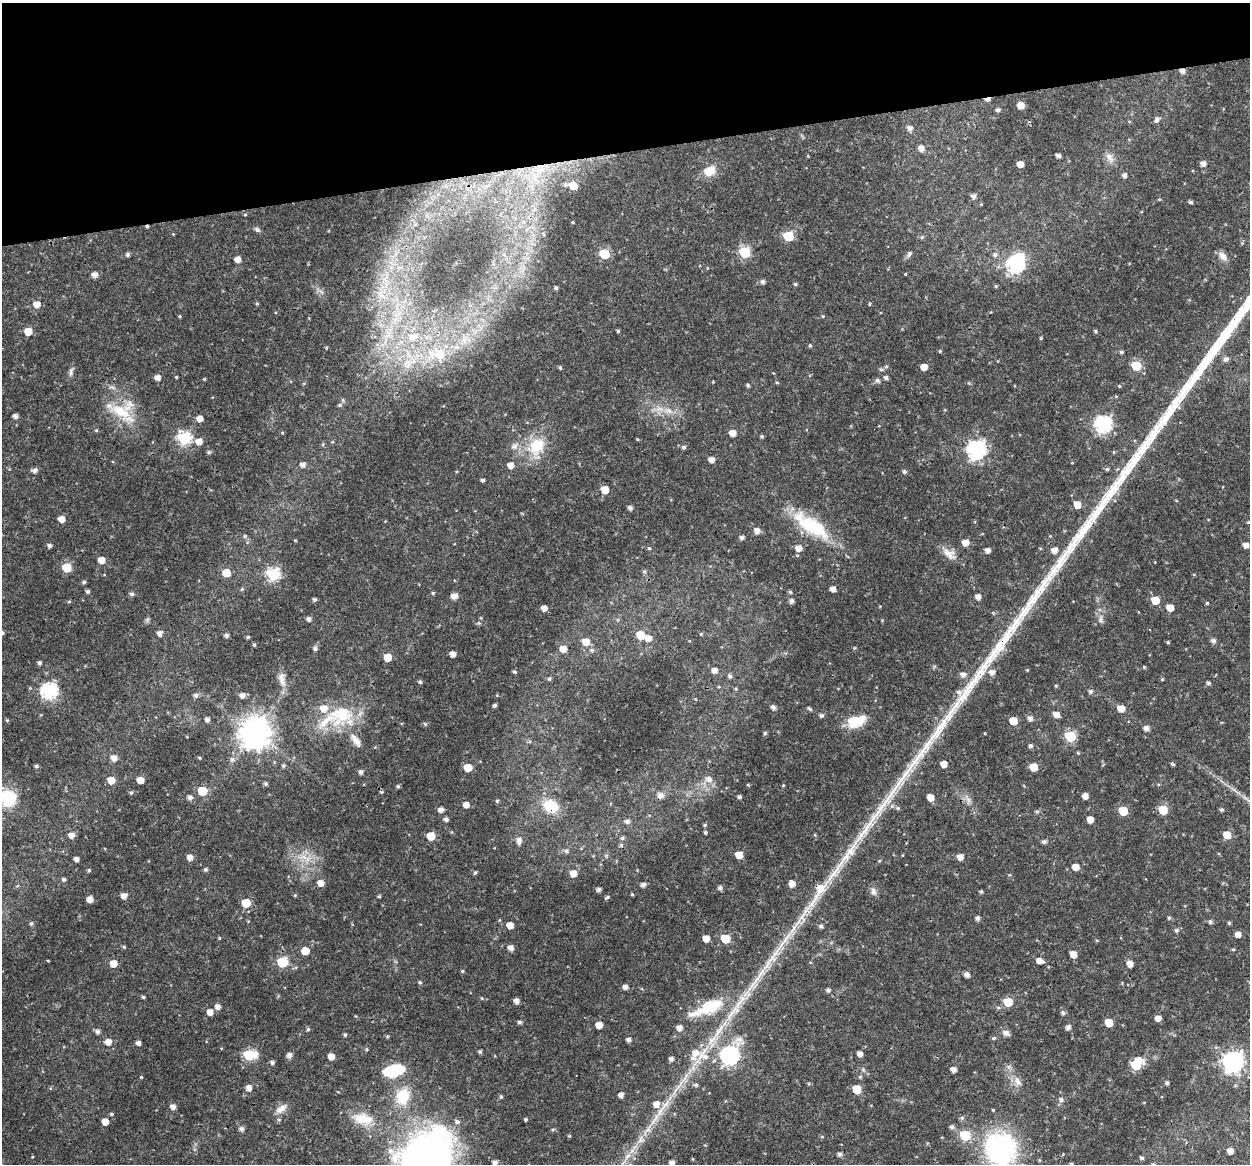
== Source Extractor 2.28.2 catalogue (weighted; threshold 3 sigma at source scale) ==
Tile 3 of 4 x 4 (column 3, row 1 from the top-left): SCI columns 2495-3742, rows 3527-4688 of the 4991 x 4774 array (HDU 1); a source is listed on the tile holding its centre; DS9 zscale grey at full resolution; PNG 1252 x 1166 px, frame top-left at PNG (2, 3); no overlay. Shown black and unused: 13% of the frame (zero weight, under 3 of 4 exposures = <1% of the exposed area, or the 3 px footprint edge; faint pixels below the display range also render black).
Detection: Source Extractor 2.28.2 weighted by HDU 2 'WHT'; one run over the whole footprint, this tile lists its part. Background 0.0238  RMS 0.0018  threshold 0.00808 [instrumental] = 3 sigma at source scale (4.5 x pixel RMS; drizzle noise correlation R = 1.50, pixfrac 1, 0.0396/0.0396 arcsec/px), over >= 5 px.
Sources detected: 390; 4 inside a brighter object's white glare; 3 cosmic-ray / hot-pixel residue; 2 long thin detections or spike segments (spike, bleed or trail) — not listed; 12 inside a brighter listed object's ellipse — not listed separately; the other 369 listed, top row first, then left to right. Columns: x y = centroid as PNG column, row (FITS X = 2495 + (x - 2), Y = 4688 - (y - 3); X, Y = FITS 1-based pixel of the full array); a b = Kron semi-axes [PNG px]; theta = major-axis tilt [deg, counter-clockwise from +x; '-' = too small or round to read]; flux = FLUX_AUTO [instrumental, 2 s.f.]
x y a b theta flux
1182 71 5 5 - 0.79
987 99 6 3 14 1
1020 105 5 5 - 2.1
998 110 5 4 - 0.48
1157 119 8 6 43 0.51
910 128 6 6 - 0.81
921 148 6 6 - 1.1
1058 156 4 4 - 0.63
1109 157 15 8 -53 1.2
1020 164 5 5 - 1.8
1203 164 5 5 - 1
538 170 10 4 -5 0.67
709 171 14 11 26 2.7
1124 175 5 5 - 0.65
565 185 5 4 - 0.3
573 186 6 5 - 3.2
973 196 5 5 - 0.75
1159 199 5 3 - 0.16
1190 202 5 4 - 0.37
245 215 5 3 - 0.17
573 222 3 2 - 0.12
257 230 7 5 -35 0.48
543 234 5 3 - 0.19
788 236 6 6 - 11
922 237 5 5 - 0.31
745 252 6 6 - 14
128 254 5 4 - 0.46
604 254 6 5 - 9.8
909 254 9 5 59 0.53
995 255 7 6 - 0.52
1223 256 12 8 -49 1.1
237 259 5 5 - 1.3
1015 265 7 7 - 46
905 274 4 3 - 0.13
95 275 5 5 - 1.2
386 279 24 11 70 4.4
762 282 6 5 - 0.56
795 284 5 4 - 0.28
996 286 5 3 - 0.18
556 288 4 4 - 0.38
321 292 9 3 -45 0.42
37 304 6 6 - 1.6
257 304 5 4 - 0.2
869 304 5 3 - 0.16
180 316 5 3 - 0.17
823 316 4 4 - 0.19
28 331 5 5 - 3.1
618 331 4 4 - 0.25
1096 331 5 4 - 0.25
388 335 47 15 66 11
413 336 20 14 6 5.9
1041 338 4 3 - 0.17
810 345 5 4 - 0.25
326 348 5 3 - 0.13
940 351 4 4 - 0.22
1121 352 4 4 - 0.35
437 354 39 24 9 16
1226 359 8 6 36 0.6
1136 366 6 5 - 8.6
924 367 5 5 - 1.8
560 368 5 4 - 0.28
881 369 5 5 - 0.35
71 372 13 5 79 0.65
176 377 4 3 - 0.16
158 378 5 5 - 1.1
886 378 5 4 - 0.51
204 379 4 4 - 0.15
877 380 6 6 - 0.52
777 382 5 3 - 0.18
748 385 4 4 - 0.37
1119 386 4 4 - 0.16
1116 396 5 3 - 0.19
343 400 6 4 -72 0.24
340 405 6 4 -12 0.3
121 411 33 16 -28 6.1
668 411 15 7 -9 1.8
15 416 4 4 - 0.71
200 418 5 5 - 1.3
1103 424 7 7 - 43
96 430 5 4 - 0.21
282 433 4 3 - 0.16
732 433 6 5 - 1.4
762 436 4 4 - 0.3
184 438 7 6 - 25
199 441 6 6 - 1.7
323 444 5 3 - 0.21
514 446 12 7 25 0.91
536 446 24 19 49 6.5
684 447 5 5 - 0.38
976 450 8 8 - 60
209 452 5 4 - 0.28
711 460 5 5 - 1.1
303 465 6 5 - 0.89
510 465 5 5 - 1.2
34 470 6 5 - 0.74
456 471 4 2 - 0.17
904 472 5 5 - 0.41
482 480 4 3 - 0.35
605 490 5 5 - 3.1
1077 505 6 5 - 2.1
630 508 5 5 - 0.57
61 519 5 5 - 1.7
1248 522 4 4 - 0.19
808 525 47 22 -41 10
757 530 6 5 - 1.2
245 536 6 5 - 0.32
742 538 5 4 - 0.57
295 540 5 3 - 0.15
965 542 6 5 - 1.6
49 545 5 4 - 0.55
1246 545 5 4 - 1.1
649 548 4 4 - 0.23
798 548 6 6 - 1.4
988 550 5 4 - 0.92
1054 550 6 5 - 1.3
948 553 26 8 -41 1.8
101 560 5 5 - 2.1
66 567 6 6 - 6.7
644 571 5 5 - 0.27
226 573 6 5 - 4.2
273 574 6 6 - 24
84 582 5 4 - 0.33
242 589 5 4 - 0.22
833 589 5 5 - 1.2
87 591 4 4 - 0.4
790 592 6 4 -19 0.28
433 593 4 4 - 0.25
132 594 5 5 - 0.5
454 596 7 6 - 1
978 597 5 4 - 1.1
315 599 4 4 - 0.38
1155 600 6 5 - 3.8
791 601 5 5 - 0.7
69 602 5 3 - 0.19
1207 603 4 4 - 0.23
544 608 5 5 - 1.2
1170 608 5 5 - 2.2
309 619 5 4 - 0.71
1101 619 13 7 -80 0.85
2 633 5 4 - 0.35
160 633 5 5 - 0.98
701 634 4 4 - 0.17
226 635 4 4 - 0.54
640 635 6 5 - 5.4
248 637 4 3 - 0.29
648 638 6 6 - 1.3
1213 641 6 5 - 0.61
586 642 7 6 - 2.2
1168 642 3 3 - 0.22
254 645 5 4 - 0.26
315 648 6 5 - 0.49
854 648 5 3 - 0.17
563 649 6 6 - 1.9
591 650 7 5 -16 0.43
453 654 5 4 - 1.3
387 657 5 5 - 3.3
39 663 5 4 - 0.48
1144 667 4 4 - 0.25
714 670 5 5 - 0.91
1027 670 4 4 - 0.15
514 672 6 4 -21 0.25
992 672 7 6 - 0.99
963 674 7 6 - 0.86
730 676 6 5 - 0.43
282 679 23 9 -81 1.8
549 679 5 4 - 0.35
1162 679 4 3 - 0.21
420 682 5 4 - 0.33
1208 683 5 4 - 0.4
719 687 4 3 - 0.18
736 689 4 4 - 0.24
49 691 7 7 - 42
1090 692 5 5 - 0.49
196 695 5 5 - 0.58
242 695 6 5 - 0.96
494 705 4 3 - 0.39
773 707 5 4 - 0.76
1121 708 6 5 - 2
810 709 6 4 -32 0.34
341 714 39 33 0 11
1056 714 6 5 - 1.4
821 716 5 5 - 0.46
1030 718 6 5 - 0.77
207 719 4 4 - 0.71
7 720 5 4 - 0.21
856 721 20 11 17 5.3
1013 721 6 5 - 3.5
425 724 6 5 - 0.26
1146 728 5 5 - 1
255 733 10 9 - 300
765 733 5 4 - 0.34
1070 736 6 6 - 13
1030 746 5 5 - 0.45
1078 753 4 3 - 0.18
114 758 6 5 - 1.4
199 758 4 3 - 0.23
232 759 7 6 - 0.59
944 764 5 5 - 1.8
1172 764 5 3 - 0.29
36 766 4 4 - 0.41
283 766 5 4 - 0.3
1033 767 6 5 - 3.1
468 768 6 5 - 3.8
361 772 5 5 - 0.6
709 779 12 9 -28 1.3
111 780 5 5 - 2.8
140 780 5 5 - 2
266 784 5 4 - 0.34
783 785 4 4 - 0.18
398 786 4 4 - 0.33
202 791 6 5 - 7.1
131 793 5 4 - 0.28
660 795 10 9 - 0.96
1085 796 5 4 - 1.3
8 797 24 20 -9 8.7
190 797 6 5 - 0.66
739 797 5 4 - 0.4
930 797 5 5 - 1.8
968 800 10 6 -62 0.82
497 801 5 5 - 0.27
466 805 5 5 - 1.4
551 806 14 11 -27 6.4
898 808 6 5 - 0.38
441 810 5 5 - 0.94
1163 810 6 5 - 5.5
1221 810 4 4 - 0.36
1037 811 6 4 0 0.27
1123 811 6 5 - 5.7
446 820 5 4 - 0.57
1090 820 5 5 - 1.7
627 821 7 5 -13 0.62
705 825 5 5 - 0.27
705 832 4 4 - 0.34
71 835 6 5 - 1.2
815 835 5 4 - 0.17
1227 835 6 5 - 3.1
431 836 5 5 - 4.4
622 838 5 5 - 0.33
519 840 8 6 -85 1
1044 842 6 6 - 0.39
621 845 6 5 - 0.29
566 851 7 6 - 0.5
739 855 5 5 - 2.7
190 857 6 5 - 1.2
303 857 14 7 -13 1.7
960 857 6 5 - 1.2
76 859 4 4 - 0.88
879 861 5 3 - 0.16
1076 867 5 5 - 2.1
205 869 5 5 - 0.38
89 870 4 4 - 0.32
475 873 5 4 - 0.3
573 873 6 5 - 1.9
64 879 5 4 - 0.49
321 883 6 5 - 1.5
792 884 6 5 - 1.4
643 885 5 5 - 0.68
17 886 6 3 19 0.21
720 888 5 5 - 0.58
598 890 4 4 - 0.65
873 891 10 7 -75 0.79
981 892 4 4 - 0.28
632 894 4 4 - 0.21
295 895 4 3 - 0.16
124 896 5 5 - 1.1
379 896 4 3 - 0.24
607 897 7 4 24 0.35
90 899 5 5 - 1.4
246 903 6 5 - 5.4
977 918 5 4 - 0.61
1169 918 5 4 - 0.25
499 920 5 3 - 0.18
1210 922 5 5 - 0.46
1229 923 4 4 - 0.24
31 924 6 5 - 0.34
510 925 5 5 - 2
821 926 5 5 - 0.43
1176 930 5 5 - 0.44
1238 934 5 5 - 1.1
219 938 4 4 - 0.18
706 938 5 5 - 2.2
725 938 6 5 - 7.5
124 947 4 4 - 0.24
511 948 5 5 - 1
1233 949 4 3 - 0.21
305 951 5 5 - 3.7
1073 954 5 5 - 1.9
48 961 4 2 - 0.13
1039 961 7 5 -19 1.4
282 962 6 6 - 11
113 963 6 5 - 2.1
1130 964 5 5 - 1.3
462 971 5 4 - 0.23
967 975 5 5 - 0.95
420 982 5 5 - 0.26
625 987 5 4 - 0.95
828 990 6 5 - 0.44
143 997 4 3 - 0.32
482 998 5 4 - 0.18
516 1001 5 5 - 1
1008 1002 6 5 - 5.5
218 1006 5 5 - 1
710 1006 24 14 20 8.4
998 1008 6 4 -7 0.33
210 1012 5 5 - 1.3
1063 1013 5 5 - 0.47
1158 1018 5 5 - 1.2
519 1022 5 4 - 0.4
1109 1023 5 5 - 3.9
599 1025 5 5 - 1.9
679 1028 5 5 - 1.2
1068 1028 5 5 - 0.76
308 1029 5 4 - 0.27
98 1032 5 5 - 0.65
1006 1033 10 7 -18 0.84
345 1035 4 4 - 0.3
387 1036 5 4 - 0.21
993 1038 6 4 3 0.32
628 1040 4 4 - 0.69
108 1042 6 6 - 1.3
138 1043 4 4 - 0.73
367 1049 5 4 - 0.22
480 1052 4 4 - 0.35
860 1054 5 4 - 1
249 1055 7 6 - 16
289 1055 8 7 - 0.56
704 1055 29 23 73 6.5
729 1055 9 7 55 59
331 1056 5 5 - 1.7
671 1059 5 4 - 0.68
272 1062 5 4 - 0.48
1233 1062 8 8 - 95
1136 1064 8 6 52 11
953 1069 5 4 - 1.1
394 1071 19 11 20 8.6
141 1077 4 4 - 0.18
1017 1081 15 8 -67 1.4
1167 1083 4 4 - 0.48
696 1085 6 5 - 0.39
248 1088 5 5 - 1.2
856 1089 6 5 - 4.8
621 1095 5 4 - 0.89
402 1096 16 13 77 6.3
501 1097 5 4 - 0.27
1061 1100 8 6 74 0.5
656 1104 8 7 - 1.7
173 1107 5 5 - 1
281 1109 17 8 37 1.5
993 1110 3 3 - 0.17
111 1114 5 4 - 0.23
962 1118 6 5 - 0.37
363 1119 27 14 -9 4.6
525 1119 4 3 - 0.28
105 1122 5 5 - 1.9
952 1127 6 6 - 0.55
242 1129 6 5 - 0.66
553 1129 5 3 - 0.22
965 1135 6 6 - 12
569 1136 5 4 - 0.2
822 1136 5 3 - 0.18
1000 1148 27 25 -7 34
1230 1151 5 5 - 1.3
839 1154 5 5 - 0.55
32 1157 4 2 - 0.13
427 1158 59 48 46 90
1141 1158 4 4 - 0.32
495 1162 5 5 - 0.77
672 1163 4 4 - 1
1071 1164 4 3 - 0.25
Overlapping masked pixels (flux is a lower limit): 9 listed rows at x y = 1182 71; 987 99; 437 354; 121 411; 160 633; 551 806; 704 1055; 1233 1062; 427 1158
Isophote crosses this tile's border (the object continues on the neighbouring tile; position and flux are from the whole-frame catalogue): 6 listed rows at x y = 2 633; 8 797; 1000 1148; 427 1158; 672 1163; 1071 1164